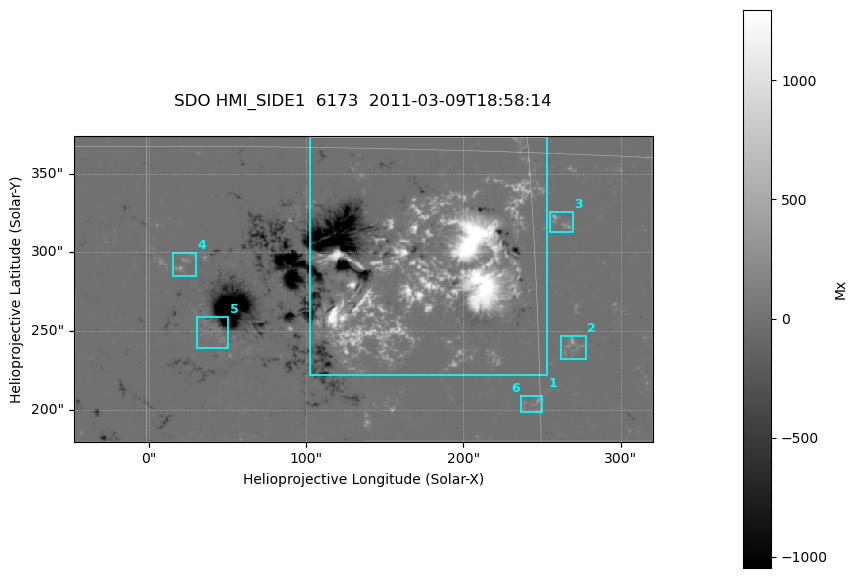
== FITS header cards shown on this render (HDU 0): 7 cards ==
TELESCOP= 'SDO     '           /
INSTRUME= 'HMI_SIDE1'          /
WAVELNTH=              6173.00 /
DATE-OBS= '2011-03-09T18:58:14.800' /
CTYPE1  = 'HPLN-TAN'           /
CTYPE2  = 'HPLT-TAN'           /
BUNIT   = 'Mx      '           /

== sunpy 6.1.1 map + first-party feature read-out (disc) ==
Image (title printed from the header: SDO HMI_SIDE1  6173  2011-03-09T18:58:14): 730 x 386 px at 0.504 arcsec/px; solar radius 967 arcsec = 1917 px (partial field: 2.4% of the solar disc is inside the frame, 99% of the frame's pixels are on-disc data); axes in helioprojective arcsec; data unit Mx (BUNIT, on the colour bar)
Orientation: file roll -179.9 deg (from PC/CROTA): ROTATED to solar-north-up (sunpy Map.rotate, bilinear) for analysis and display; everything below refers to the rotated frame; the empty margins the rotation leaves inside the frame are drawn grey
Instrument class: DISC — disc imager (sunpy class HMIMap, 6173 A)
Bright regions (active regions / flare kernels): reference = the on-disc median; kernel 7 px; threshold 5 sigma = 45.9 Mx over a disc level ~0.0897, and >= 1.15x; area >= 281 px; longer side >= 5 px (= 2.5 arcsec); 6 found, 6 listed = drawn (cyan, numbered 1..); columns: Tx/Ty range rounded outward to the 2 arcsec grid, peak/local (2 s.f.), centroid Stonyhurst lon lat
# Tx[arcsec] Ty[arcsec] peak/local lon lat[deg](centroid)
1 102..254 220..374 18664 +11 +10
2 262..278 232..248 3558 +16 +7
3 254..270 312..326 3387 +16 +12
4 14..30 284..300 2360 +1 +10
5 30..52 238..260 1298 +3 +8
6 236..250 198..210 2053 +15 +5